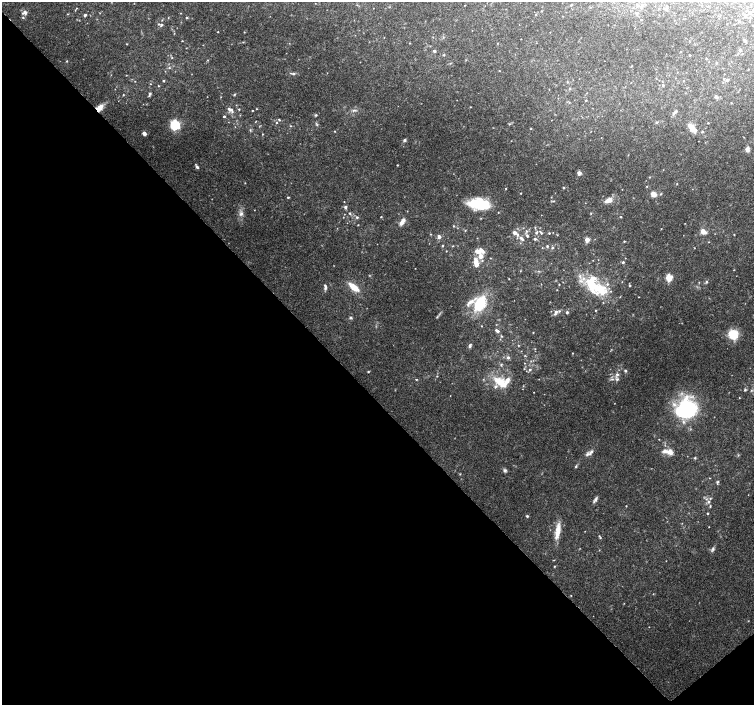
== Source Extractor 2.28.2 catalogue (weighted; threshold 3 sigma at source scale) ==
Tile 14 of 4 x 4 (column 2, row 4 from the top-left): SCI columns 1511-3013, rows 214-1619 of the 6018 x 5986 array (HDU 1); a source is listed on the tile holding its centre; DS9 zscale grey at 2 x 2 block average (1 PNG px = mean of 2 x 2 image px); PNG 756 x 707 px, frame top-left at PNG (2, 2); no overlay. Shown black and unused: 44% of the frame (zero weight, under 3 of 4 exposures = <1% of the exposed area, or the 3 px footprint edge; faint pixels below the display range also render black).
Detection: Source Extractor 2.28.2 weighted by HDU 2 'WHT'; one run over the whole footprint, this tile lists its part. Background 0.0896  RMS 0.0054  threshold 0.0243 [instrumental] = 3 sigma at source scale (4.5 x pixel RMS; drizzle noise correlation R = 1.50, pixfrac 1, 0.0396/0.0396 arcsec/px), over >= 5 px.
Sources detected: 216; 1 inside a brighter object's white glare — not listed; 21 inside a brighter listed object's ellipse — not listed separately; the other 194 listed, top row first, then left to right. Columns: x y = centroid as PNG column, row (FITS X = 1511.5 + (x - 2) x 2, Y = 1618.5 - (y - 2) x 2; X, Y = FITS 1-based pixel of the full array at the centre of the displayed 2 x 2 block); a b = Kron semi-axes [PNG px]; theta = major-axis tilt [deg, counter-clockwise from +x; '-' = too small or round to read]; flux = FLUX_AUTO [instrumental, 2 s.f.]
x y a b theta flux
571 5 3 2 - 0.84
641 7 4 3 - 2.3
666 9 4 4 - 2.7
25 12 6 5 - 4.6
100 13 3 2 - 0.53
636 13 3 3 - 1.4
68 14 3 2 - 0.72
85 15 3 2 - 2.2
536 15 2 2 - 0.67
23 17 3 3 - 1.3
168 18 2 2 - 0.6
186 18 3 3 - 1.2
641 20 2 2 - 0.76
159 24 3 3 - 1.1
161 25 3 3 - 2.2
218 32 2 2 - 0.63
550 32 2 2 - 0.41
433 37 3 2 - 0.53
745 40 5 3 - 1.6
182 41 2 2 - 0.53
409 43 2 2 - 0.6
127 44 2 2 - 0.61
740 50 3 3 - 2.2
434 51 4 3 - 2
680 51 2 2 - 0.66
444 55 3 3 - 0.97
690 55 2 2 - 1.1
172 58 2 2 - 0.68
706 59 2 2 - 0.95
67 61 3 3 - 1
716 63 3 3 - 1.4
631 66 2 2 - 0.67
169 68 3 3 - 1.4
499 71 2 2 - 0.63
293 73 6 3 3 2.2
723 79 3 2 - 0.74
727 80 3 3 - 2.4
135 81 2 2 - 0.49
163 81 3 2 - 1.3
150 84 2 2 - 0.62
663 85 3 3 - 1.8
158 86 3 2 - 0.7
570 88 3 2 - 0.87
587 93 3 2 - 0.47
150 94 4 3 - 2.6
234 94 3 3 - 1.1
123 95 3 2 - 0.86
715 96 3 3 - 1.9
221 97 2 2 - 0.49
457 100 2 2 - 0.35
586 100 3 2 - 0.74
470 107 2 2 - 0.61
99 108 10 6 45 9.8
239 109 2 2 - 1
256 109 3 2 - 0.53
231 110 5 4 - 4.4
252 110 2 2 - 0.73
354 110 7 3 4 2.6
675 111 7 3 38 2
316 115 4 3 - 1.3
224 116 2 2 - 1.7
279 120 5 3 - 1.2
256 121 3 2 - 0.58
276 122 3 3 - 0.99
657 122 3 3 - 1
708 123 2 2 - 0.75
317 124 5 3 - 1.6
509 124 3 2 - 1
175 125 4 4 - 160
290 126 3 2 - 1
531 128 3 2 - 0.88
692 128 13 5 -47 13
250 130 3 3 - 1.4
334 131 3 2 - 0.72
702 132 3 3 - 1.3
144 133 4 3 - 4.7
263 134 2 2 - 0.69
404 140 5 4 - 2.3
747 149 6 5 - 4.9
397 165 2 2 - 0.81
197 167 4 3 - 3
579 173 3 3 - 13
649 177 3 2 - 0.78
245 183 2 2 - 0.58
677 184 2 2 - 0.64
647 186 2 2 - 0.64
505 188 3 2 - 0.67
563 188 2 2 - 1.8
521 193 2 2 - 0.69
653 194 5 5 - 9.1
661 194 3 3 - 0.99
288 197 3 2 - 1.1
608 200 9 5 21 9.5
553 201 5 2 - 1.2
478 204 20 12 -10 47
345 207 3 3 - 2.7
350 213 3 3 - 1.2
241 214 6 5 - 4.4
591 214 3 2 - 0.89
357 217 3 3 - 1.9
381 217 2 2 - 0.84
621 217 2 2 - 0.97
402 222 10 4 57 6.9
358 225 2 2 - 0.61
454 226 3 3 - 1
535 227 4 2 - 1
661 229 2 2 - 0.58
465 230 3 2 - 0.67
703 231 6 4 -27 11
514 232 3 3 - 5.2
536 233 4 4 - 2.5
541 233 5 3 - 2.1
549 233 2 2 - 1.1
431 234 2 2 - 0.72
734 235 2 2 - 0.74
527 236 3 3 - 1.9
439 237 4 3 - 4.5
521 238 7 3 -44 4.7
535 239 3 3 - 2
587 240 3 3 - 22
624 241 2 2 - 1
443 246 3 3 - 1.1
453 246 3 2 - 0.72
547 246 3 3 - 1.6
552 248 4 3 - 1.7
481 250 9 4 -36 5.8
446 251 2 2 - 0.59
481 256 6 5 - 9.5
490 258 3 2 - 0.52
593 260 2 2 - 0.49
623 262 3 3 - 2
476 264 3 3 - 9.9
538 271 3 2 - 0.98
669 278 3 3 - 58
509 279 3 2 - 0.49
699 282 3 2 - 0.6
706 282 4 3 - 1.6
559 284 2 2 - 0.68
630 285 3 2 - 1.4
325 287 7 3 -87 3.5
354 287 12 5 -40 20
598 288 33 15 -23 50
639 297 2 2 - 0.54
469 303 11 4 65 5.3
480 304 15 9 60 56
595 310 3 2 - 0.78
556 312 4 3 - 2.4
567 312 3 2 - 2.2
437 317 3 3 - 1.1
351 318 4 3 - 2
497 331 4 3 - 4.5
533 332 2 2 - 0.67
733 334 12 12 - 22
502 336 3 2 - 1.1
518 345 3 2 - 0.68
470 346 6 3 70 2.7
572 353 2 2 - 0.67
508 357 4 3 - 2.7
501 365 5 3 - 1.4
524 369 3 2 - 0.66
530 370 3 3 - 1.9
625 371 4 3 - 2
368 372 3 2 - 0.87
617 374 5 4 - 3.1
437 376 3 2 - 0.87
416 379 3 2 - 0.98
612 379 7 3 9 2.6
501 382 23 10 -31 28
745 390 3 3 - 1.7
751 390 3 3 - 0.99
739 398 2 2 - 0.57
686 409 23 19 38 120
659 439 2 2 - 0.54
591 452 7 4 46 3.8
670 452 9 8 - 7.7
695 458 3 3 - 1.4
576 466 4 3 - 1.4
505 470 5 4 - 2.5
717 482 5 3 - 1.7
595 500 10 3 54 3.2
708 502 5 4 - 3.1
626 506 2 2 - 0.69
710 506 3 2 - 1
707 513 3 2 - 1.1
527 516 3 3 - 1.7
709 527 2 2 - 0.4
558 531 23 6 81 15
600 538 3 2 - 0.74
713 549 8 4 66 2.9
554 560 3 2 - 0.6
554 566 2 2 - 0.73
653 594 3 2 - 0.5
571 595 2 2 - 0.55
649 627 2 2 - 0.39
Overlapping masked pixels (flux is a lower limit): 1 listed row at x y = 99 108
Diffuse or blended objects may show on this block-average render without a row.